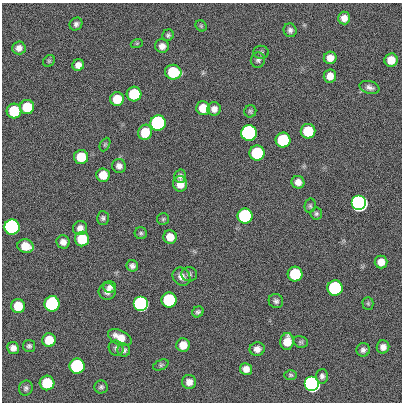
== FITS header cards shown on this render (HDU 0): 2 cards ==
NAXIS1  =                  400
NAXIS2  =                  400

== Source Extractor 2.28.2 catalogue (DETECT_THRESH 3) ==
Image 400 x 400 px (HDU 0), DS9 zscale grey, 1 PNG px = 1 image px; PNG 404 x 404 px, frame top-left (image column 1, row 400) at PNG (2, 3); each listed source drawn as its Kron ellipse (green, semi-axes under 4 px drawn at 4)
Background 0.962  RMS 34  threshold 101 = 3 sigma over >= 5 px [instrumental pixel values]
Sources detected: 87; all 87 listed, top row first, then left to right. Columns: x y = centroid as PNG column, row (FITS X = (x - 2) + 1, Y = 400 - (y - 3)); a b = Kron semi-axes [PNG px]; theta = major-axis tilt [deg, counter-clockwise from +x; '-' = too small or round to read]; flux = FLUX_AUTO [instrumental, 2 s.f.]
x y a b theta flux
344 18 6 6 - 1.5e+04
76 24 7 6 - 6.3e+03
201 26 6 5 - 3.0e+03
290 30 7 6 - 6.8e+03
168 35 6 5 - 4.7e+03
137 43 6 4 19 2.9e+03
162 46 7 7 - 1.3e+04
19 48 7 6 - 1.2e+04
261 52 7 6 - 4.7e+03
330 58 6 6 - 1.8e+04
258 60 7 7 - 6.3e+03
391 60 7 6 - 3.1e+04
49 61 6 5 - 3.5e+03
78 65 6 5 - 1.4e+04
173 72 8 7 - 1.2e+05
330 76 6 6 - 1.9e+04
369 87 10 6 -15 8.7e+03
134 94 7 7 - 1.2e+05
117 99 7 7 - 4.7e+04
27 107 7 7 - 7.2e+04
203 108 7 6 - 3.9e+04
214 109 7 6 - 1.4e+04
14 111 7 7 - 1.2e+05
250 111 6 6 - 4.0e+03
158 123 7 7 - 1.0e+06
308 131 7 7 - 9.1e+04
145 132 8 7 - 5.0e+04
249 133 7 7 - 3.5e+06
283 140 7 7 - 2.1e+05
105 144 7 4 63 3.4e+03
257 153 7 7 - 2.0e+05
81 157 7 7 - 5.7e+04
119 166 7 6 - 1.1e+04
103 175 7 6 - 3.5e+04
180 176 6 6 - 7.3e+03
298 182 6 6 - 1.5e+04
180 184 7 7 - 2.4e+04
359 203 7 7 - 1.1e+07
310 206 7 5 77 4.4e+03
316 214 6 6 - 4.5e+03
245 216 7 7 - 5.4e+05
103 218 7 6 - 5.2e+03
163 219 6 6 - 3.5e+03
12 227 7 7 - 2.9e+06
80 228 7 6 - 1.3e+04
141 233 6 6 - 4.3e+03
170 237 7 6 - 2.7e+04
82 239 7 7 - 7.8e+04
63 242 7 6 - 1.3e+04
25 246 8 6 -16 3.7e+04
381 262 6 6 - 2.0e+04
132 266 6 5 - 7.3e+03
189 274 8 7 - 5.7e+03
295 274 7 7 - 1.4e+05
181 277 10 8 -49 1.4e+04
110 287 6 6 - 8.8e+03
335 288 7 7 - 5.7e+05
107 291 8 8 - 1.1e+04
169 300 7 7 - 3.1e+05
276 301 7 7 - 6.5e+03
368 303 6 5 - 3.6e+03
52 304 8 7 - 6.1e+05
141 304 7 7 - 2.1e+06
18 306 7 7 - 4.9e+04
198 312 6 5 - 5.0e+03
120 337 13 7 -26 2.6e+04
49 340 7 7 - 4.7e+04
287 341 8 6 83 3.3e+04
301 342 7 5 -14 4.0e+03
183 345 6 6 - 2.8e+04
29 346 6 6 - 5.4e+03
383 347 7 6 - 1.2e+04
13 348 6 6 - 1.3e+04
116 348 8 7 - 6.2e+03
257 349 7 7 - 1.3e+04
124 350 6 6 - 6.2e+03
363 350 7 6 - 7.9e+03
161 365 8 5 22 4.0e+03
77 366 7 7 - 5.2e+05
246 369 6 6 - 1.6e+04
291 375 6 4 -1 3.8e+03
322 376 7 6 - 6.9e+03
189 382 7 7 - 1.6e+04
47 383 7 7 - 9.8e+04
312 384 7 7 - 5.5e+06
101 387 6 6 - 5.2e+03
26 388 7 6 - 6.2e+03